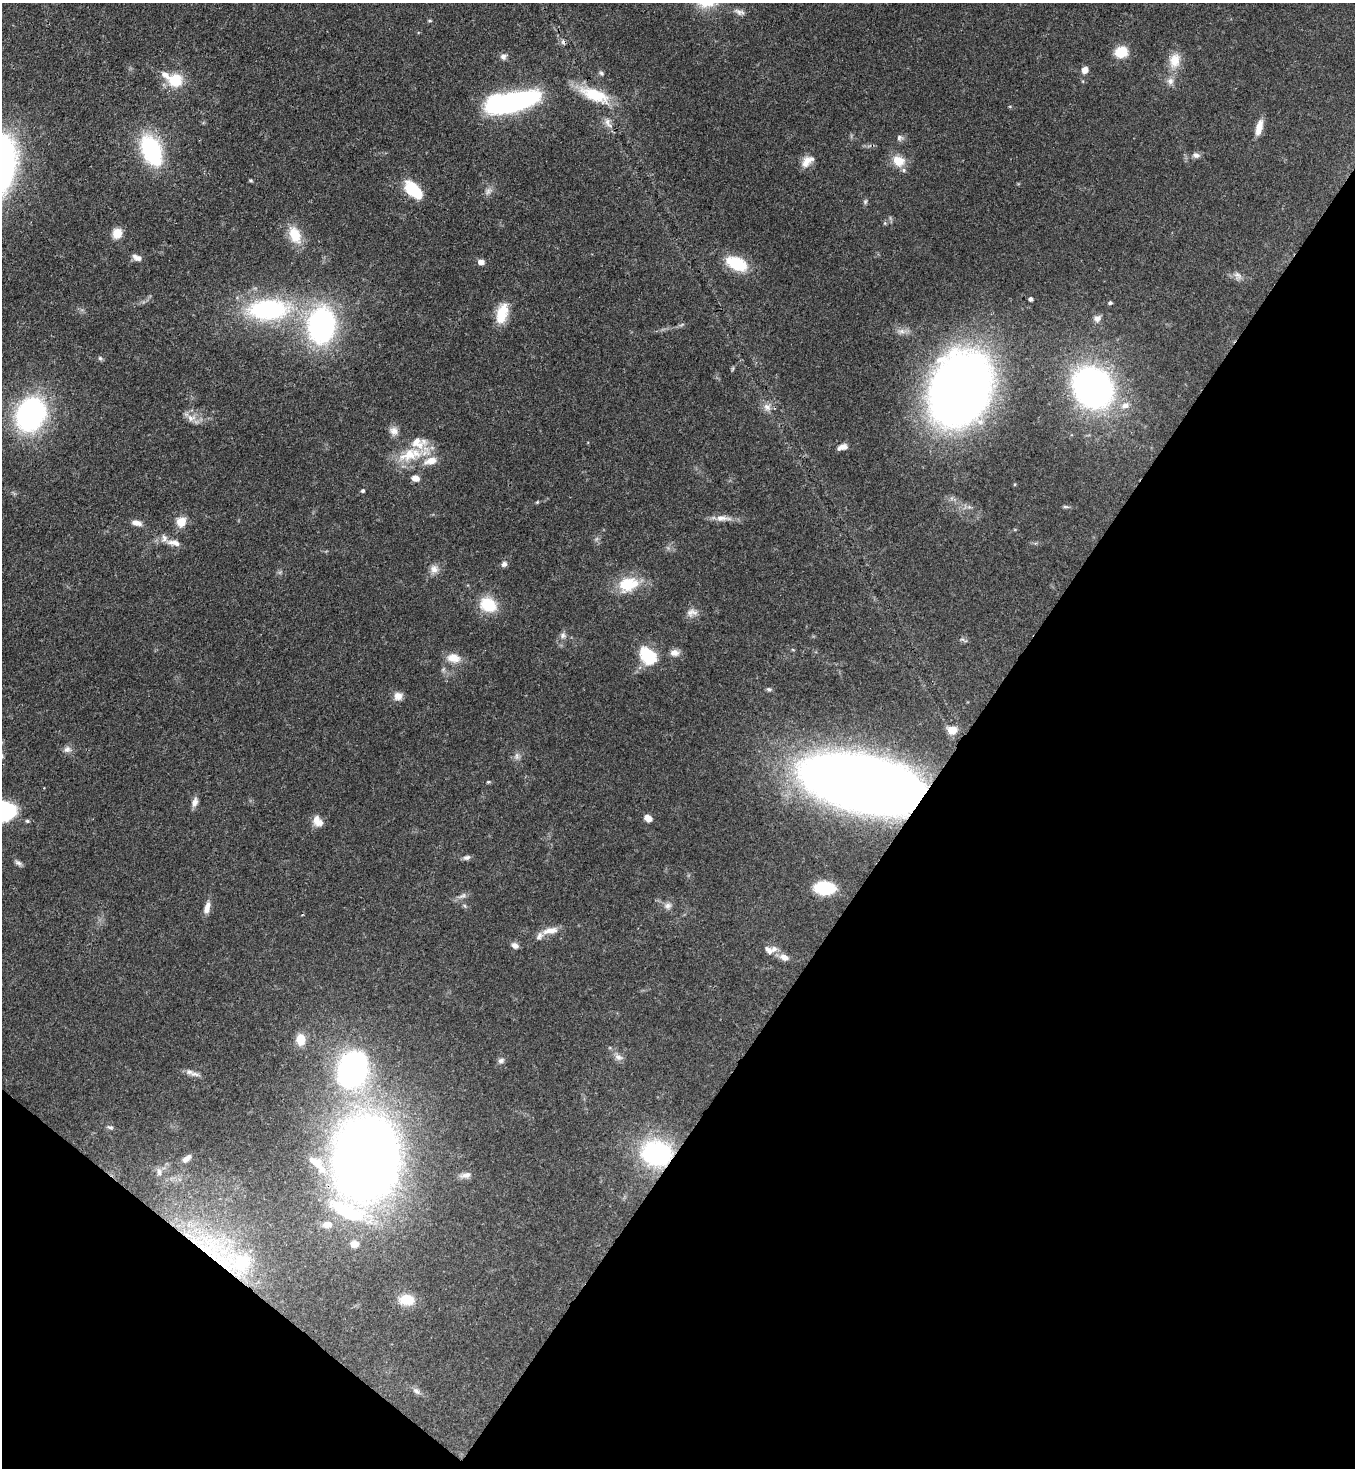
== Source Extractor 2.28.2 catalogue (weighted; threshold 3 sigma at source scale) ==
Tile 15 of 4 x 4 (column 3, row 4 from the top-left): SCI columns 2938-4290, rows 63-1528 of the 6007 x 5986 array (HDU 1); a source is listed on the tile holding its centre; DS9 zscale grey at full resolution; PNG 1357 x 1470 px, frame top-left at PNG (2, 3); no overlay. Shown black and unused: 34% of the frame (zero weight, under 3 of 4 exposures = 7% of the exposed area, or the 3 px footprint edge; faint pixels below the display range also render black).
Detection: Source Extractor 2.28.2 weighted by HDU 2 'WHT'; one run over the whole footprint, this tile lists its part. Background 0.0969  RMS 0.004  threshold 0.0181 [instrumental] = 3 sigma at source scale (4.5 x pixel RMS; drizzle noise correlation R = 1.50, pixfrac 1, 0.05/0.05 arcsec/px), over >= 5 px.
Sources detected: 116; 1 inside a brighter object's white glare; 2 cosmic-ray / hot-pixel residue — not listed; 14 inside a brighter listed object's ellipse — not listed separately; the other 99 listed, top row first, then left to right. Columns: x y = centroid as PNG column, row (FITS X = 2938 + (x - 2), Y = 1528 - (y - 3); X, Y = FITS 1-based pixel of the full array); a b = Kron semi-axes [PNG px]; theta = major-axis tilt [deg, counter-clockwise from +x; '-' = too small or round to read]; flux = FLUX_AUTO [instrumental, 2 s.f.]
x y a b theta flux
739 12 17 7 -20 1.9
1121 52 13 12 - 8.7
503 56 8 8 - 1.6
1175 60 22 15 78 6.6
1085 70 7 6 - 3.1
601 73 7 5 -29 0.8
175 80 19 16 -10 11
595 95 40 15 -20 16
512 102 32 10 12 190
608 123 18 7 -60 2.7
1259 128 21 8 76 4.5
899 138 8 7 - 1.3
151 148 20 15 -67 46
1196 155 10 7 -7 1.6
898 161 15 12 -29 6.6
806 162 17 10 59 3.9
251 180 5 4 - 0.51
413 190 22 12 -43 14
488 191 11 6 53 1.6
865 201 7 5 70 0.74
885 223 6 4 72 0.5
117 233 11 10 - 5.2
295 235 21 14 -70 9.1
137 258 11 6 -22 2.4
481 262 7 5 -9 2.4
736 263 24 13 -23 16
1238 275 13 8 -48 2.1
1031 299 4 4 - 1.2
1110 303 5 4 - 0.63
268 310 44 22 3 61
502 314 24 12 75 9.6
1097 318 9 8 - 1.9
321 325 40 29 82 81
901 331 11 6 -3 2.1
100 358 6 6 - 0.78
1093 388 24 20 -49 200
960 389 54 41 61 410
1125 405 11 9 27 2.9
767 407 12 9 -45 2.6
31 414 35 26 65 76
191 418 13 10 -3 3.4
394 431 12 11 - 2.6
843 447 11 6 14 2.6
410 454 40 17 15 15
415 478 9 7 -17 2.4
363 491 4 4 - 0.87
537 502 4 4 - 0.39
1065 507 8 4 -8 0.67
723 518 24 8 -2 3.8
181 522 12 11 - 5
136 523 13 7 -15 2.6
174 543 18 8 -7 3.3
504 564 7 6 - 1.5
434 569 12 10 -76 2.9
628 584 26 18 16 14
488 605 16 13 -27 15
692 612 16 9 3 2.7
563 635 9 7 68 1.5
674 653 10 8 -6 2.7
648 655 24 17 -47 14
453 658 18 12 -11 5.3
769 689 6 5 - 0.84
398 696 11 10 - 2.8
952 730 8 7 - 6.6
67 749 10 9 - 1.9
517 756 12 4 90 1.3
488 782 5 4 - 0.46
862 783 75 35 -12 800
195 802 13 7 71 2.1
648 818 9 6 -35 2.7
27 821 5 5 - 0.71
320 823 12 8 20 2.8
467 857 10 6 8 1.3
18 863 10 6 -34 1.2
825 888 19 12 -4 20
462 896 13 6 30 1.7
668 906 10 8 17 1.9
207 908 16 7 77 3
550 931 23 8 11 4.2
515 945 9 7 -28 1.7
774 949 12 9 26 2.3
784 957 12 8 -21 3
301 1040 13 10 -89 6
618 1057 12 8 -24 2
501 1061 8 6 25 1.3
352 1069 25 19 63 130
189 1072 12 7 -14 2.1
110 1127 9 5 -14 0.84
657 1153 27 22 -3 57
187 1158 12 6 39 2.4
365 1158 52 39 84 640
314 1161 24 13 -27 6.8
159 1172 10 6 -82 1.6
466 1175 14 7 13 2.4
346 1211 57 20 -24 31
355 1244 9 8 - 3.2
213 1253 73 33 -42 66
407 1300 18 13 -4 7.9
417 1391 9 6 -39 1.4
Overlapping masked pixels (flux is a lower limit): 3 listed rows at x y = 862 783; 657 1153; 213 1253